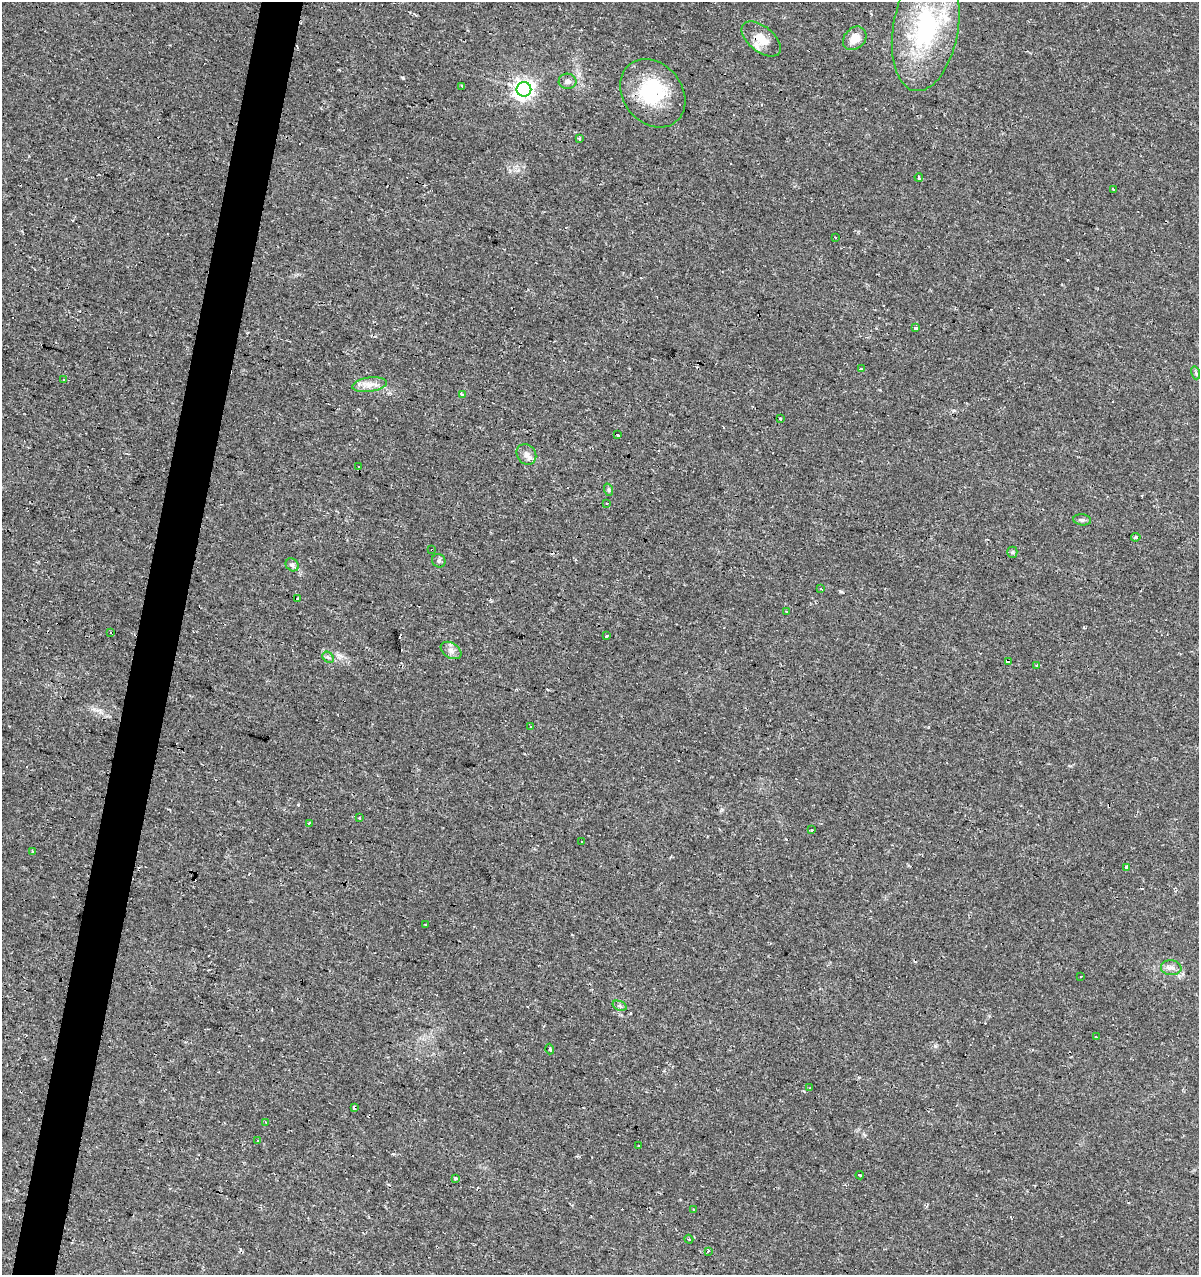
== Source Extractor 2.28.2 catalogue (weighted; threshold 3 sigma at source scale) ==
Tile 7 of 4 x 4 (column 3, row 2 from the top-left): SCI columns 2611-3807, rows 2552-3824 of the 5283 x 5098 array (HDU 1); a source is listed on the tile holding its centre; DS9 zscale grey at full resolution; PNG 1201 x 1277 px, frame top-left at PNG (2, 2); each listed source drawn as its Kron ellipse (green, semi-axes under 4 px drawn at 4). Shown black and unused: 4% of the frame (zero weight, under 2 of 3 exposures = <1% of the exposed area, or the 3 px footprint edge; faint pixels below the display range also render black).
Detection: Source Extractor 2.28.2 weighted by HDU 2 'WHT'; one run over the whole footprint, this tile lists its part. Background 0.0208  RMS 0.0036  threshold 0.016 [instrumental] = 3 sigma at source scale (4.5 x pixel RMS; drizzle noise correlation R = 1.50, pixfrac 1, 0.0396/0.0396 arcsec/px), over >= 5 px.
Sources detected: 92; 1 inside a brighter object's white glare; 29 cosmic-ray / hot-pixel residue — neither listed nor drawn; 1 inside a brighter listed object's ellipse — not listed separately; the other 61 listed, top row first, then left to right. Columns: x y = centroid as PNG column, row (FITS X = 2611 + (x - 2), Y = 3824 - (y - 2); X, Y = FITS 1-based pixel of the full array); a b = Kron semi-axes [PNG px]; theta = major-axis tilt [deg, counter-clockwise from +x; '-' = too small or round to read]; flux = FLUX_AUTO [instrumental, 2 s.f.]
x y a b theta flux
926 28 64 32 80 44
855 38 13 10 46 4.4
761 39 23 12 -39 5.7
568 81 9 7 -1 1.5
462 86 3 3 - 0.9
524 89 7 7 - 170
653 93 37 29 -51 22
579 139 3 3 - 1.3
919 177 4 3 - 2
1114 190 2 2 - 0.28
835 237 3 2 - 0.68
915 328 4 3 - 1.2
861 369 3 3 - 1.2
1196 373 6 4 -73 0.64
64 379 3 3 - 0.87
370 385 17 7 8 3.1
463 394 4 3 - 2.3
780 419 3 2 - 0.26
618 435 3 3 - 1.3
526 454 11 9 -51 2
359 466 3 3 - 1.1
609 490 6 4 -72 0.48
607 503 3 2 - 0.29
1082 520 9 5 -7 0.84
1136 537 5 4 - 0.48
432 550 3 2 - 0.85
1012 552 5 5 - 0.55
439 561 7 6 - 0.86
292 565 7 6 - 0.97
821 589 3 2 - 0.37
298 599 3 3 - 1.8
786 612 3 2 - 0.56
111 632 3 2 - 0.56
607 636 3 3 - 0.39
451 650 11 7 -33 2
328 657 6 5 - 0.67
1008 661 4 3 - 13
1037 665 4 3 - 0.93
530 726 2 2 - 0.32
360 818 3 2 - 0.37
309 823 3 2 - 0.85
812 830 4 3 - 0.34
582 841 3 3 - 1.2
32 851 3 3 - 3.9
1126 868 3 3 - 3.2
425 925 3 2 - 0.31
1171 968 10 7 -5 1.6
1081 976 3 3 - 2.1
619 1006 7 4 -21 0.76
1096 1037 4 3 - 1.3
550 1049 5 3 - 0.63
810 1088 4 2 - 0.29
355 1108 3 3 - 5.7
265 1122 3 2 - 0.25
258 1140 3 3 - 0.4
639 1145 3 3 - 1.6
860 1175 4 3 - 1.3
455 1178 4 4 - 0.77
694 1210 3 3 - 0.35
689 1239 4 4 - 0.51
708 1251 3 2 - 0.57
Overlapping masked pixels (flux is a lower limit): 4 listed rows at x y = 761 39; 432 550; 1008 661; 355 1108
Unlisted compact peaks at least as high as the median listed source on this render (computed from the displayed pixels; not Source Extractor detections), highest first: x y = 403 78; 935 1046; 94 709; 804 1091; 518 170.